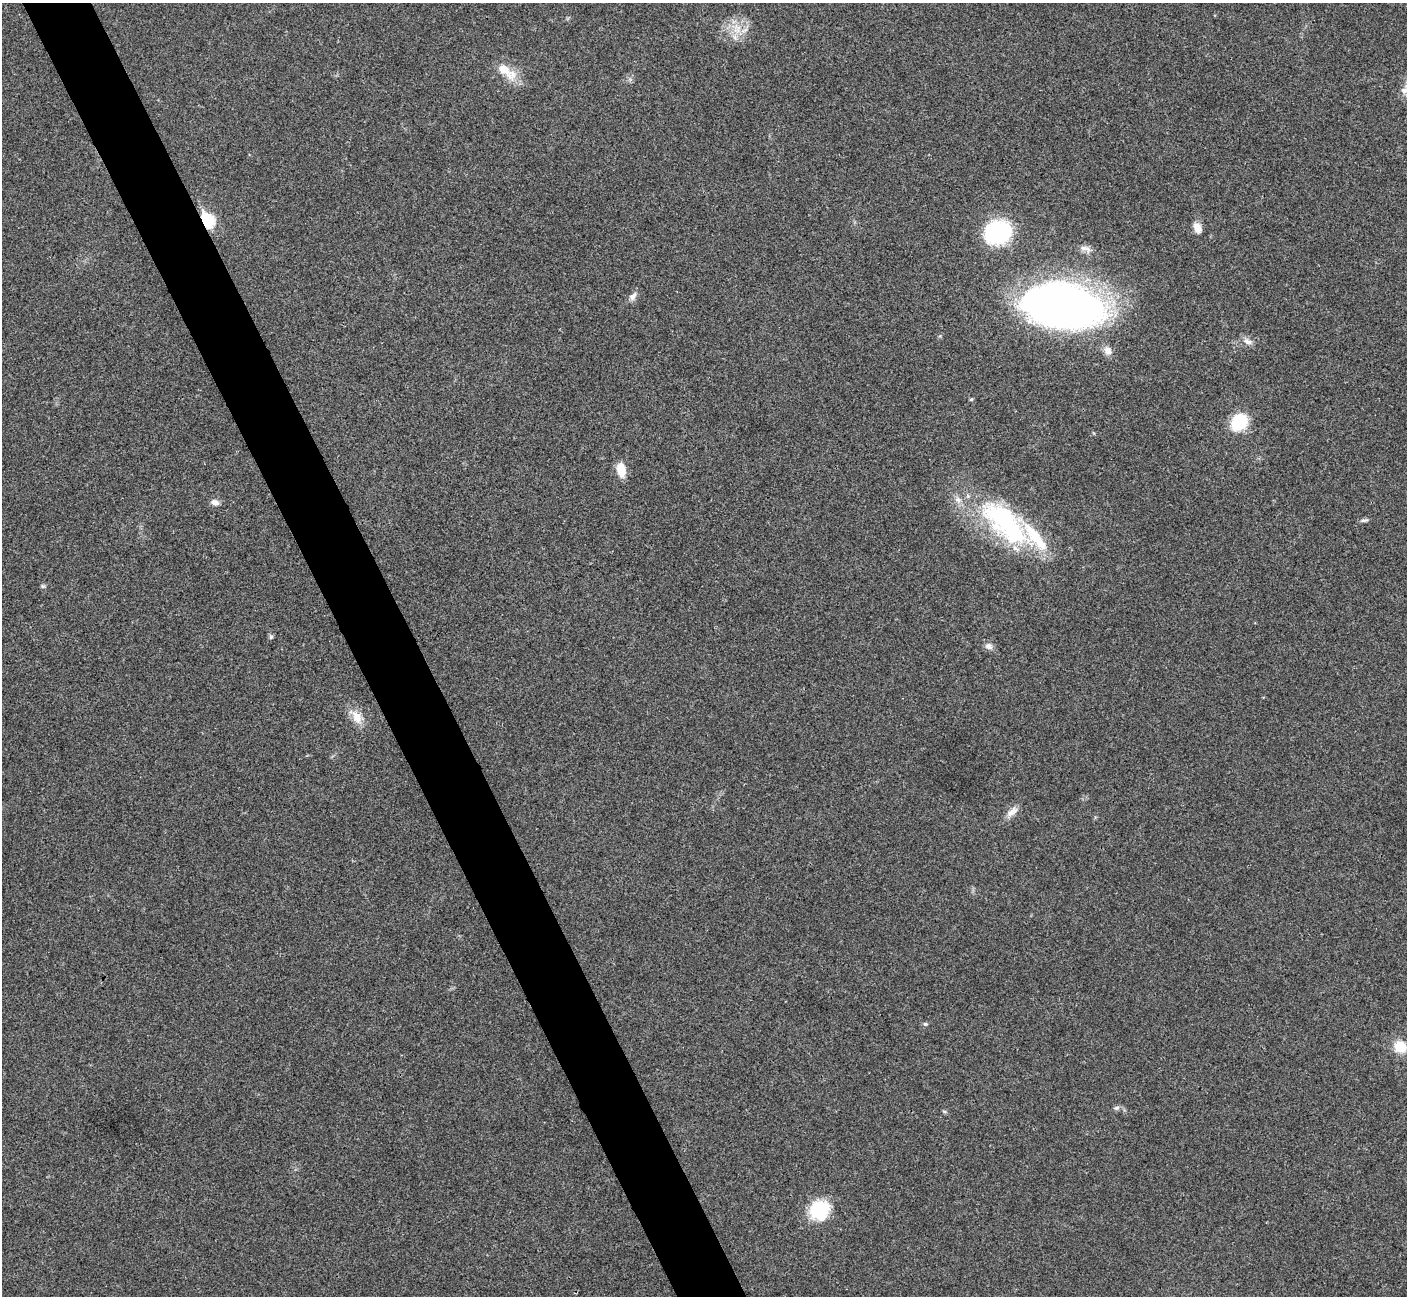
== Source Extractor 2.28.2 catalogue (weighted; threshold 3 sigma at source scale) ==
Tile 11 of 4 x 4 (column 3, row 3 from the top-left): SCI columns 2814-4218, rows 1450-2743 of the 5629 x 5618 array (HDU 1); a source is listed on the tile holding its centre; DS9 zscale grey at full resolution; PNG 1409 x 1298 px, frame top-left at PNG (2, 3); no overlay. Shown black and unused: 5% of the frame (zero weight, under 3 of 4 exposures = <1% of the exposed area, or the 3 px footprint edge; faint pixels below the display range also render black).
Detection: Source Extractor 2.28.2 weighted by HDU 2 'WHT'; one run over the whole footprint, this tile lists its part. Background 0.0224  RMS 0.004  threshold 0.018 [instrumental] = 3 sigma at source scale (4.5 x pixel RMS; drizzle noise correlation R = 1.50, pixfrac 1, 0.05/0.05 arcsec/px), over >= 5 px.
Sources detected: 33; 2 inside a brighter object's white glare — not listed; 3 inside a brighter listed object's ellipse — not listed separately; the other 28 listed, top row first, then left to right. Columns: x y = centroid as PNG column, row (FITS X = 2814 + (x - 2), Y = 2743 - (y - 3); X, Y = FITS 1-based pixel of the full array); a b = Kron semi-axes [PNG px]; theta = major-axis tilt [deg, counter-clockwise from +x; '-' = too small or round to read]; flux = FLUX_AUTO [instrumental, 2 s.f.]
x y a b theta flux
745 30 11 4 33 1.5
735 37 8 5 -59 1.5
505 70 27 10 -39 8.8
1405 90 12 9 27 2.5
207 221 8 6 -63 47
1197 228 12 8 -74 3.6
998 233 20 16 9 56
1085 248 17 6 -14 2.1
633 296 14 7 52 1.9
1062 305 58 31 -8 340
1248 341 13 7 -27 2.1
1108 351 12 10 -63 2.5
971 399 5 4 - 0.5
1239 422 15 12 49 20
621 470 17 10 -81 5.5
215 502 9 7 -13 1.9
1364 520 12 4 10 0.92
1006 524 85 29 -38 56
43 586 6 4 18 0.59
271 637 6 5 - 0.75
989 646 11 9 -20 1.9
357 717 19 12 -61 5.3
1012 812 18 8 40 2.9
925 1024 6 5 - 0.59
1400 1047 15 14 - 7.4
1116 1108 9 6 10 1.1
944 1111 6 4 -19 0.51
819 1210 17 15 42 24
Overlapping masked pixels (flux is a lower limit): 1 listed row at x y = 207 221
Isophote crosses this tile's border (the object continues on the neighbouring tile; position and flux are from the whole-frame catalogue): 1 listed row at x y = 1405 90